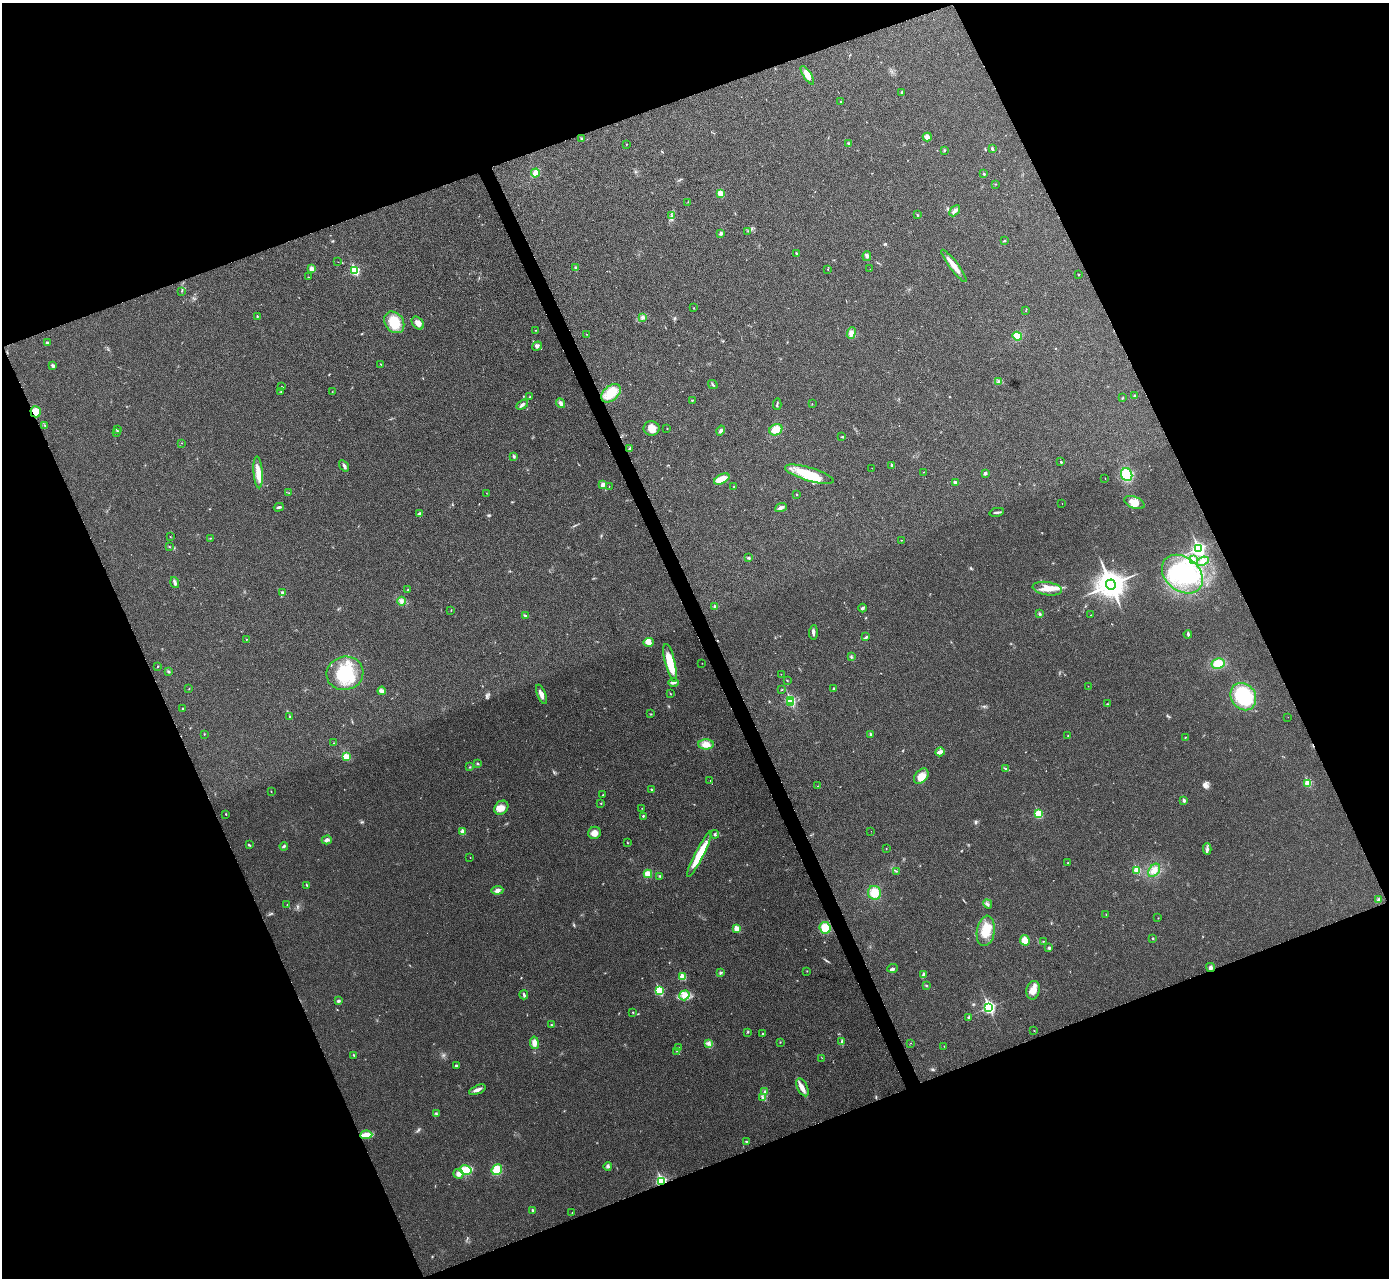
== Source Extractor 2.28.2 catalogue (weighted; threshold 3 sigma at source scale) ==
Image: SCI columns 6-5551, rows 158-5259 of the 5558 x 5547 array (HDU 1 of 3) = the unmasked area's bounding box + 8 px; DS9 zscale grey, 4 x 4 block average (1 PNG px = mean of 4 x 4 image px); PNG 1391 x 1280 px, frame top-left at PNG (2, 3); each listed source drawn as its Kron ellipse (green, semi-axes under 4 px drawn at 4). Shown black and unused: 43% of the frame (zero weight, under 3 of 4 exposures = <1% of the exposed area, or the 3 px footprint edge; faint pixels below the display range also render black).
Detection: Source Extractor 2.28.2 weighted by HDU 2 'WHT'. Background 0.0315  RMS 0.0061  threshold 0.0276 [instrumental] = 3 sigma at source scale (4.5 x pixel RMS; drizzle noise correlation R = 1.50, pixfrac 1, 0.05/0.05 arcsec/px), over >= 5 px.
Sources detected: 268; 3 inside a brighter object's white glare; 2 cosmic-ray / hot-pixel residue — neither listed nor drawn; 4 coinciding with a brighter row at this scale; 10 inside a brighter listed object's ellipse — not listed separately; the other 249 listed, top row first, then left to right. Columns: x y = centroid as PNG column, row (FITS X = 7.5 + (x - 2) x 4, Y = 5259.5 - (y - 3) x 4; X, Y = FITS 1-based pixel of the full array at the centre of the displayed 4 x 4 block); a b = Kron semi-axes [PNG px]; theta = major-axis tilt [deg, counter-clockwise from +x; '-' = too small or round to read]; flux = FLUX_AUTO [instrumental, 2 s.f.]
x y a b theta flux
807 75 10 4 -57 28
902 92 3 2 - 5.7
840 102 2 2 - 3.5
927 137 4 4 - 9.5
581 138 3 2 - 2.7
626 144 2 2 - 1.6
849 144 3 2 - 4
992 148 3 2 - 6.2
944 150 3 2 - 3.4
535 173 4 3 - 29
984 174 2 2 - 9.3
995 184 2 2 - 1.3
720 193 2 2 - 110
688 202 2 2 - 1.1
955 211 6 3 44 14
918 215 2 2 - 2.2
672 216 2 2 - 1.5
748 231 2 2 - 1.3
721 233 4 3 - 6.1
1004 241 3 2 - 2.7
796 253 4 2 - 3.6
867 256 5 4 - 8.6
338 262 2 2 - 0.82
954 266 20 3 -53 41
575 268 3 2 - 4.4
312 269 3 3 - 27
828 269 2 2 - 1.1
870 269 2 2 - 0.56
355 270 2 2 - 310
1079 275 2 2 - 2
308 277 2 2 - 1.1
181 291 2 2 - 1.3
694 308 2 2 - 1.4
1026 311 2 2 - 0.83
257 316 4 2 - 2.8
642 318 2 2 - 3.7
394 322 12 9 -52 94
418 323 7 5 -49 22
535 330 2 2 - 1.3
851 333 6 4 70 13
586 334 2 2 - 1.2
1017 336 5 3 - 44
47 343 3 2 - 5.6
537 346 5 4 - 8.7
381 364 2 2 - 1.2
53 366 2 2 - 20
998 381 3 2 - 4
713 384 5 2 - 4.5
281 386 2 2 - 1.2
281 392 2 2 - 1.5
332 392 2 2 - 1.1
611 393 11 7 42 75
1135 395 3 2 - 3.6
530 397 3 2 - 3.2
1122 398 3 2 - 2.6
692 400 3 2 - 2.6
561 403 5 3 - 12
777 404 6 2 86 4.7
812 404 2 2 - 0.98
522 405 6 3 31 9
36 412 5 5 - 66
45 426 2 2 - 1.6
652 428 8 7 - 30
667 428 2 2 - 1.5
117 430 2 2 - 2.8
776 430 7 5 30 44
721 431 5 3 - 8.2
117 432 2 2 - 2
842 436 3 2 - 2.2
181 443 2 2 - 0.76
629 449 4 2 - 5.2
514 456 2 2 - 13
1061 462 3 2 - 2.4
892 465 2 2 - 13
344 466 6 2 -54 7.6
872 468 2 2 - 0.61
258 472 16 4 -86 36
923 472 2 2 - 0.83
985 473 3 3 - 5.9
809 474 25 6 -17 110
1127 475 6 5 - 110
1105 478 2 2 - 0.9
722 479 8 4 29 41
955 482 4 2 - 8
603 485 3 2 - 16
609 486 2 2 - 1.1
734 487 2 2 - 1.2
289 493 2 2 - 0.97
486 493 2 2 - 0.76
797 494 2 2 - 4.8
1134 503 10 6 -22 36
1062 504 2 2 - 0.92
279 507 5 2 - 6.5
781 508 6 2 21 13
997 512 7 2 11 7.9
419 514 4 2 - 7.6
170 537 2 2 - 1.1
210 538 2 2 - 2
901 540 2 2 - 1.2
169 547 2 2 - 1.7
1198 549 3 2 - 770
748 558 4 2 - 4.3
1193 560 3 2 - 4.7
1203 561 6 3 22 10
1182 574 22 17 -39 200
175 583 6 2 -74 11
1111 585 5 5 - 5900
1047 589 15 6 -8 41
407 590 2 2 - 1.5
282 592 3 3 - 4.6
401 601 4 3 - 8.4
715 607 2 2 - 29
862 608 4 3 - 5.8
451 610 2 2 - 1.4
1040 614 2 2 - 6.4
1091 615 2 2 - 1.5
525 616 4 2 - 4.3
813 632 7 3 86 10
1188 634 4 2 - 4.9
866 637 3 2 - 3.8
246 639 2 2 - 2.5
648 642 5 4 - 19
851 657 3 2 - 2.6
670 663 19 5 -76 98
702 663 2 2 - 0.84
1218 663 6 5 - 50
158 666 2 2 - 2.4
168 671 3 2 - 4.1
345 673 18 16 17 160
781 674 2 2 - 1.4
787 680 2 2 - 1.5
673 682 5 4 - 9.9
1088 686 2 2 - 0.82
834 688 2 2 - 4
189 689 2 2 - 0.72
782 690 3 2 - 1.8
382 691 4 4 - 8.3
541 694 10 3 -68 18
670 694 2 2 - 1.3
1243 697 14 12 -56 260
790 700 2 2 - 300
791 703 2 2 - 84
1107 704 2 2 - 1.4
183 708 2 2 - 3.9
651 714 2 2 - 1.3
290 716 2 2 - 3.7
1288 717 2 2 - 0.65
204 734 2 2 - 2.2
871 735 3 2 - 6.8
1068 736 2 2 - 1.3
1185 737 2 2 - 2
334 743 2 2 - 1.3
706 744 8 5 0 30
940 752 5 3 - 17
346 757 2 2 - 150
477 763 3 2 - 3.3
470 767 2 2 - 2.3
1006 769 3 2 - 3.4
921 776 9 6 48 39
710 781 2 2 - 1.1
1308 783 2 2 - 140
817 786 2 2 - 0.98
651 789 2 2 - 2.9
271 791 2 2 - 0.88
603 795 2 2 - 1.9
1184 800 2 2 - 21
601 803 2 2 - 2.1
501 808 8 6 46 25
642 808 2 2 - 0.98
226 814 2 2 - 3
1038 814 2 2 - 180
643 816 2 2 - 3.8
871 831 2 2 - 0.57
463 832 2 2 - 54
594 833 6 6 - 22
715 834 4 2 - 4.6
327 840 5 3 - 12
627 843 2 2 - 2.1
249 845 4 2 - 4.2
284 846 4 2 - 4.7
886 849 2 2 - 2.5
1207 849 5 2 - 7.9
699 854 25 4 63 100
470 858 2 2 - 1.2
1068 863 2 2 - 1.1
1137 870 2 2 - 130
1154 870 7 5 55 22
896 871 2 2 - 1.5
648 874 4 3 - 37
659 876 2 2 - 1.5
306 885 3 2 - 2.1
497 890 6 4 5 13
874 893 7 6 - 52
1378 900 3 3 - 5.4
287 904 2 2 - 0.9
988 904 5 2 - 6
1106 914 2 2 - 1.4
1158 918 2 2 - 1.1
825 928 6 5 - 60
737 929 2 2 - 89
986 931 15 9 81 69
1153 938 2 2 - 2.7
1025 940 5 5 - 43
1043 941 2 2 - 1.8
1049 948 3 2 - 6.1
1210 967 4 3 - 7.4
892 968 5 2 - 5
807 971 2 2 - 1.4
721 973 3 3 - 4.9
923 975 3 2 - 5.4
683 977 2 2 - 110
926 985 2 2 - 1.9
1033 990 9 6 79 31
659 991 2 2 - 260
524 995 4 2 - 6.5
684 995 5 4 - 28
338 1001 3 2 - 6.9
989 1007 3 2 - 680
633 1012 2 2 - 1.7
969 1017 3 2 - 4.7
551 1025 2 2 - 2
1034 1031 2 2 - 1.1
748 1032 3 2 - 3.1
763 1034 2 2 - 2.3
780 1042 2 2 - 1.8
842 1042 3 2 - 4.9
534 1043 6 4 -81 20
911 1043 2 2 - 1
709 1044 4 2 - 6.3
944 1046 2 2 - 1.2
678 1048 2 2 - 2.5
677 1051 2 2 - 1.3
354 1055 2 2 - 2
822 1058 2 2 - 0.76
456 1065 2 2 - 9.2
803 1087 9 5 -64 21
477 1090 9 3 24 16
765 1092 2 2 - 3.5
763 1097 3 2 - 4.7
436 1114 3 2 - 3.8
366 1135 6 4 5 35
746 1142 3 2 - 2.5
608 1166 4 3 - 6.9
466 1170 6 5 - 48
497 1170 6 5 - 48
458 1174 5 4 - 16
661 1181 2 2 - 460
533 1210 2 2 - 9.2
572 1213 2 2 - 0.93
Overlapping masked pixels (flux is a lower limit): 3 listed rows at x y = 36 412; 1210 967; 661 1181
Diffuse or blended objects may show on this block-average render without a row.